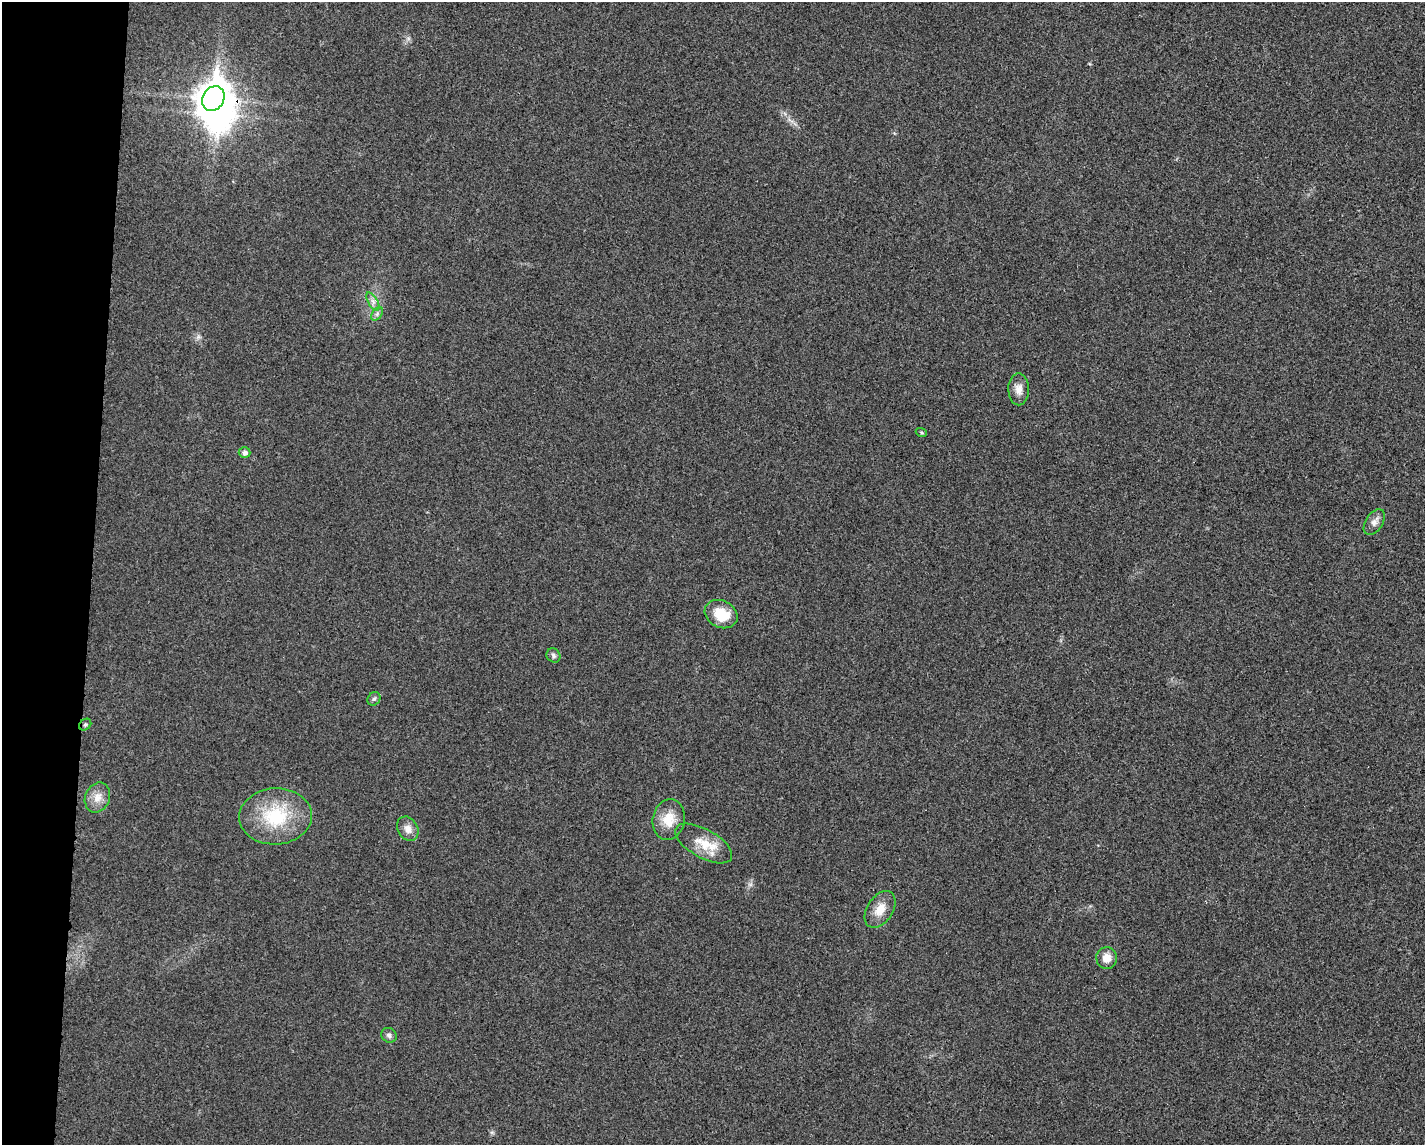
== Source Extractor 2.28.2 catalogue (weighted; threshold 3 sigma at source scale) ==
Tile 7 of 3 x 4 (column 1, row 3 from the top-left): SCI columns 110-1532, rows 1148-2290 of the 4599 x 4579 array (HDU 1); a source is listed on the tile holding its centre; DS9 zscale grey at full resolution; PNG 1427 x 1147 px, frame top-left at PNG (2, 2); each listed source drawn as its Kron ellipse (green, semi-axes under 4 px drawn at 4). Shown black and unused: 6% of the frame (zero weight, under 3 of 4 exposures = <1% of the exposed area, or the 3 px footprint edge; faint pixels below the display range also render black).
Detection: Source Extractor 2.28.2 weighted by HDU 2 'WHT'; one run over the whole footprint, this tile lists its part. Background 0.0249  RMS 0.006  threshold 0.0268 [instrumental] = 3 sigma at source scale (4.5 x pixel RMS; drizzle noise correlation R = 1.50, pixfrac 1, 0.05/0.05 arcsec/px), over >= 5 px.
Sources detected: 20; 1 inside a brighter object's white glare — neither listed nor drawn; the other 19 listed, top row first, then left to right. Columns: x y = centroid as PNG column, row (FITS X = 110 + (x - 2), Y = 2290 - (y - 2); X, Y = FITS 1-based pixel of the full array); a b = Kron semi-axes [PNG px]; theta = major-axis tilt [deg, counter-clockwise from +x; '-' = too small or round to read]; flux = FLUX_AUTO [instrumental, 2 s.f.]
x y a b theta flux
213 99 13 10 60 920
373 301 10 4 -59 2.3
377 314 7 5 56 1.5
1019 389 16 10 -90 4.9
921 432 5 3 - 0.76
245 453 6 5 - 2.5
1374 522 14 8 57 3.4
721 614 17 13 -27 15
553 655 7 6 - 1.7
374 699 7 6 - 1.4
85 725 7 5 40 1.2
97 797 15 12 66 6.5
275 816 36 28 3 37
669 819 20 16 80 12
408 829 13 10 -59 4.4
704 843 31 14 -29 14
880 909 20 13 57 8.5
1107 958 11 10 - 5.7
389 1035 8 7 - 1.9
Overlapping masked pixels (flux is a lower limit): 1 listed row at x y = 213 99